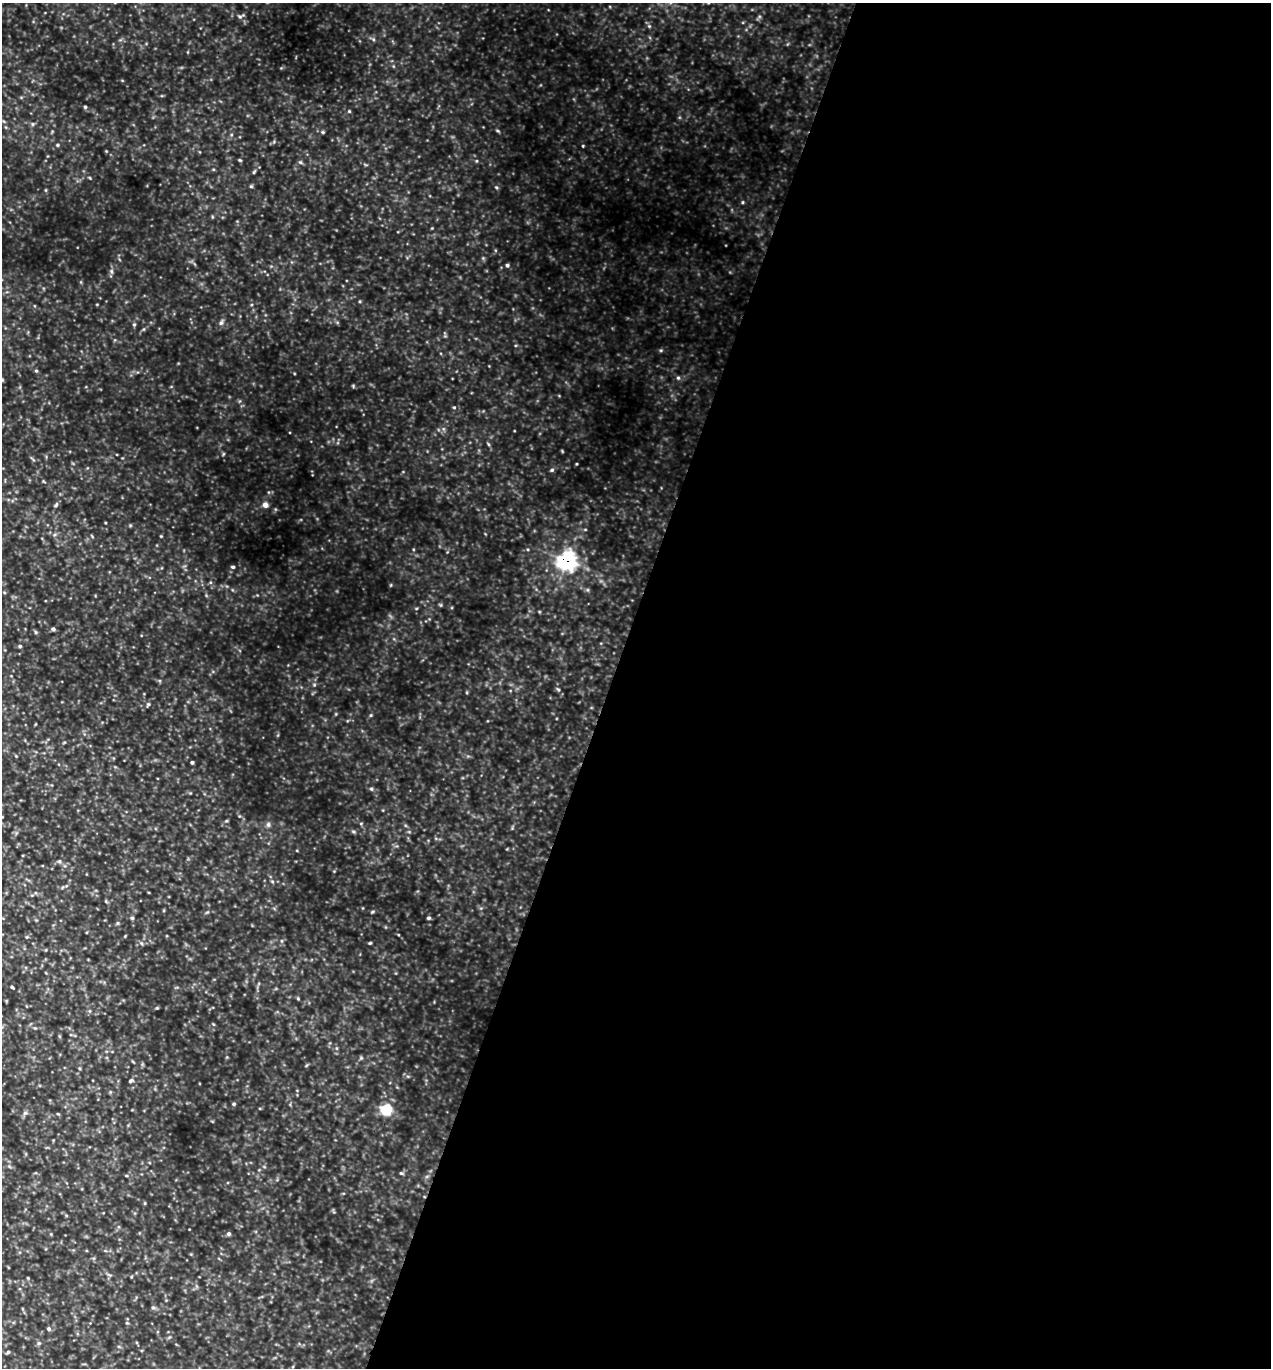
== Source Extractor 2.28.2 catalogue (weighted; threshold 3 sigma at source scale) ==
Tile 12 of 4 x 4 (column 4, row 3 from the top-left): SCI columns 4104-5372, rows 1392-2757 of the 5509 x 5495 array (HDU 1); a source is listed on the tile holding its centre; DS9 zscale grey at full resolution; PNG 1273 x 1370 px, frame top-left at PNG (2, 3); no overlay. Shown black and unused: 52% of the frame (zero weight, under 3 of 5 exposures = <1% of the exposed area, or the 3 px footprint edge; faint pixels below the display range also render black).
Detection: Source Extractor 2.28.2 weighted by HDU 2 'WHT'; one run over the whole footprint, this tile lists its part. Background 0.787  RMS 0.12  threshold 0.53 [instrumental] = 3 sigma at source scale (4.5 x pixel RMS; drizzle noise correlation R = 1.50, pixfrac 1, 0.05/0.05 arcsec/px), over >= 5 px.
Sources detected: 50; all 50 listed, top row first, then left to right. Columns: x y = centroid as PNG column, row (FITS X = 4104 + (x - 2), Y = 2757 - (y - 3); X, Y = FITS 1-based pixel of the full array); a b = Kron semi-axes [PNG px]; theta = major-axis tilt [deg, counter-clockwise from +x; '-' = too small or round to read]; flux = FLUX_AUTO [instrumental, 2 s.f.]
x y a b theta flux
240 16 7 5 -32 24
649 26 4 4 - 15
85 107 4 4 - 16
349 111 4 4 - 12
32 124 6 4 -89 15
323 132 5 3 - 12
57 145 4 4 - 14
240 160 5 4 - 13
300 162 5 5 - 18
251 186 6 4 -1 13
507 265 5 4 - 23
111 271 6 4 -71 19
221 323 7 5 62 26
134 324 5 5 - 16
36 371 5 3 - 13
678 377 6 3 -20 17
454 407 5 3 - 12
488 444 6 3 -70 13
552 470 5 4 - 18
56 505 8 4 63 21
265 505 5 4 - 77
567 561 8 8 - 3100
233 567 5 4 - 18
53 629 5 4 - 27
36 632 6 4 -88 14
20 646 4 4 - 16
558 689 6 3 -20 14
148 704 5 5 - 17
371 715 5 3 - 12
192 762 3 3 - 16
371 789 5 4 - 16
268 825 7 6 - 26
59 861 6 4 -18 17
132 918 5 4 - 17
428 918 5 4 - 16
27 937 5 4 - 12
141 943 6 3 -71 15
370 943 4 3 - 11
12 987 3 3 - 13
157 1008 4 4 - 12
131 1081 7 4 44 19
234 1104 5 4 - 16
386 1110 6 6 - 930
25 1113 7 5 43 24
401 1173 5 4 - 15
229 1234 6 5 - 19
153 1308 5 5 - 20
49 1329 6 5 - 21
39 1343 5 5 - 16
8 1352 4 4 - 17
Overlapping masked pixels (flux is a lower limit): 1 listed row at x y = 567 561
Unlisted compact peaks at least as high as the median listed source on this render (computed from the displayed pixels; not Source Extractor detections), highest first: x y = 496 187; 583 146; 372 912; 742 202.